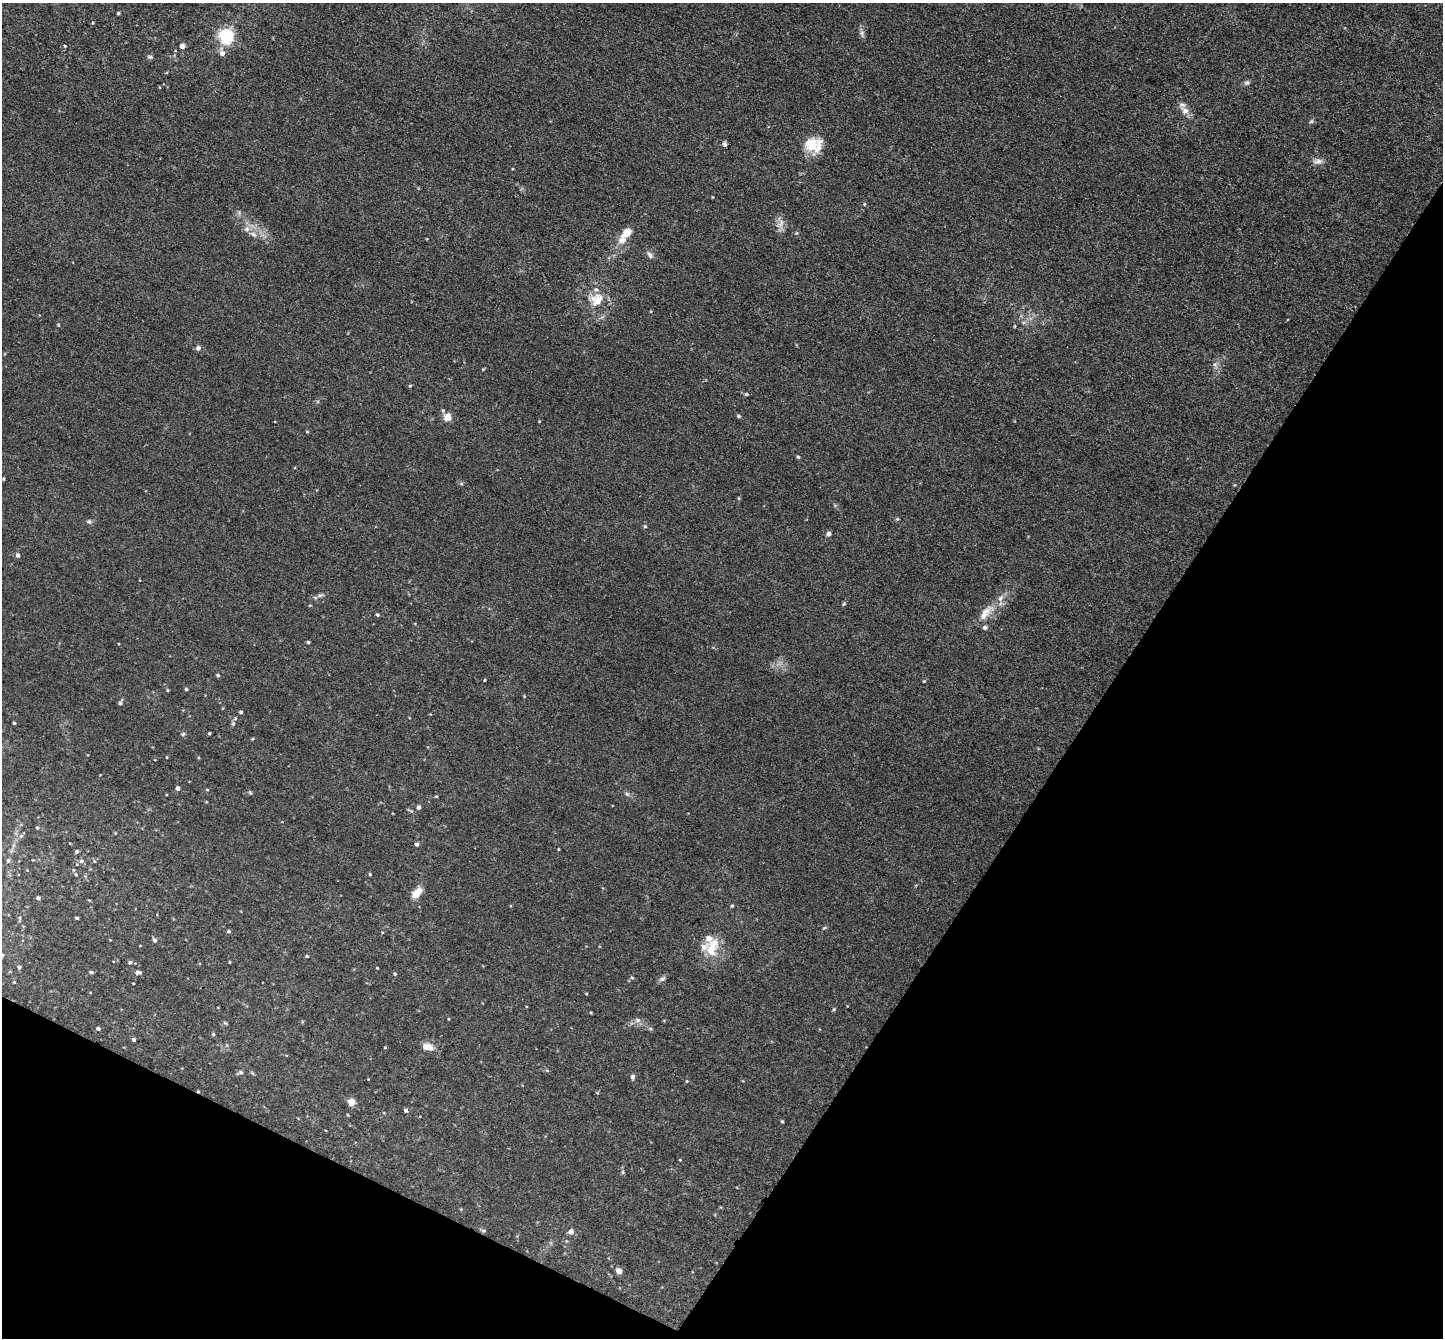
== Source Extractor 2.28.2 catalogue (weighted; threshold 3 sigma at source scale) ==
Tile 15 of 4 x 4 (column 3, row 4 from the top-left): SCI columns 2892-4332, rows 294-1629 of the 5783 x 5794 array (HDU 1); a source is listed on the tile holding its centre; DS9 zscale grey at full resolution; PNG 1445 x 1340 px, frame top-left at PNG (2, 3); no overlay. Shown black and unused: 29% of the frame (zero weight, under 3 of 4 exposures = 2% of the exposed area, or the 3 px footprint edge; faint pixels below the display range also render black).
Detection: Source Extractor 2.28.2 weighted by HDU 2 'WHT'; one run over the whole footprint, this tile lists its part. Background 0.0185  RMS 0.0043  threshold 0.0194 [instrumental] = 3 sigma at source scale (4.5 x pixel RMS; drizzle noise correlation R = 1.50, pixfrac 1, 0.05/0.05 arcsec/px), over >= 5 px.
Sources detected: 111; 1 cosmic-ray / hot-pixel residue — not listed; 7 inside a brighter listed object's ellipse — not listed separately; the other 103 listed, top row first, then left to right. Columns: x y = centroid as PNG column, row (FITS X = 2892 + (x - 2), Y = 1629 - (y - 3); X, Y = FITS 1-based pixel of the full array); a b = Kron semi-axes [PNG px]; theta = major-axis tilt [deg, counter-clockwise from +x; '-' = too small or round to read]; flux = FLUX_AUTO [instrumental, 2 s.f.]
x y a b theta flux
118 13 4 3 - 0.47
862 33 8 5 -83 1.2
226 36 6 6 - 100
65 46 3 3 - 0.31
182 46 4 4 - 2.6
222 53 6 6 - 1.9
150 57 8 4 -13 0.75
1247 83 7 6 - 0.95
1185 110 12 9 -38 2.9
1311 121 6 5 - 0.7
725 144 6 5 - 0.91
811 144 18 18 - 8.9
1318 161 13 7 12 2
781 224 13 7 62 2.4
247 229 8 7 - 2
626 233 16 10 41 4.6
253 234 9 5 -36 1.5
650 255 10 6 -51 1.4
597 299 20 17 47 8.4
1015 326 5 3 - 0.35
198 348 6 6 - 1.2
483 369 4 3 - 0.37
410 386 4 4 - 0.44
746 394 4 4 - 0.41
738 416 5 4 - 0.57
447 417 10 8 58 3.3
307 432 5 3 - 0.35
798 457 5 4 - 0.46
3 479 4 3 - 0.41
89 521 6 6 - 0.84
645 526 4 4 - 0.49
829 534 5 5 - 1.5
18 555 5 4 - 1.2
320 595 10 4 11 0.98
844 604 5 4 - 0.53
310 605 4 2 - 0.3
985 612 29 11 35 6.4
377 615 4 4 - 0.66
985 627 6 6 - 0.9
308 642 3 3 - 0.64
218 675 4 4 - 0.6
485 680 4 2 - 0.33
924 681 4 3 - 0.34
186 689 4 3 - 0.61
167 690 5 3 - 0.39
120 703 6 4 66 1
241 712 4 3 - 0.75
14 723 3 3 - 0.47
209 733 3 3 - 0.47
183 734 5 5 - 0.69
252 739 4 3 - 0.39
167 757 3 3 - 0.32
178 788 4 4 - 1.6
627 794 7 5 -45 0.85
436 796 4 3 - 0.42
418 807 4 4 - 1.4
37 828 4 4 - 0.43
21 836 6 4 42 0.79
417 844 5 5 - 0.97
558 849 4 3 - 0.29
77 851 4 4 - 0.76
8 860 7 5 69 0.72
81 861 6 5 - 0.94
76 874 6 4 -67 0.67
370 874 4 4 - 0.41
417 893 14 7 47 5.1
38 898 4 4 - 1.1
732 906 5 4 - 0.45
20 918 5 3 - 0.42
77 918 3 3 - 0.53
824 928 6 4 19 0.48
229 931 4 3 - 0.7
155 940 5 4 - 1.1
712 948 29 15 71 9.7
307 956 4 4 - 0.46
130 962 5 5 - 0.63
229 962 4 2 - 0.3
19 967 4 4 - 0.64
377 968 3 2 - 0.31
91 972 5 4 - 0.68
138 972 8 5 0 1
395 974 4 4 - 0.45
632 978 5 3 - 0.44
662 979 10 6 29 1.1
14 982 4 3 - 0.32
133 983 3 2 - 0.28
834 1009 5 4 - 0.46
449 1019 4 3 - 0.29
638 1020 8 5 -27 1.3
98 1029 4 4 - 0.96
213 1034 5 4 - 0.53
134 1040 3 3 - 0.78
385 1047 3 3 - 0.37
428 1047 15 8 -13 3.7
240 1072 8 5 23 0.93
632 1077 5 5 - 1.3
351 1102 7 7 - 3.2
406 1110 5 4 - 1.1
782 1121 4 3 - 0.46
623 1172 6 4 -90 0.58
484 1231 6 4 -18 0.57
571 1231 6 6 - 1.6
619 1271 5 4 - 4.4